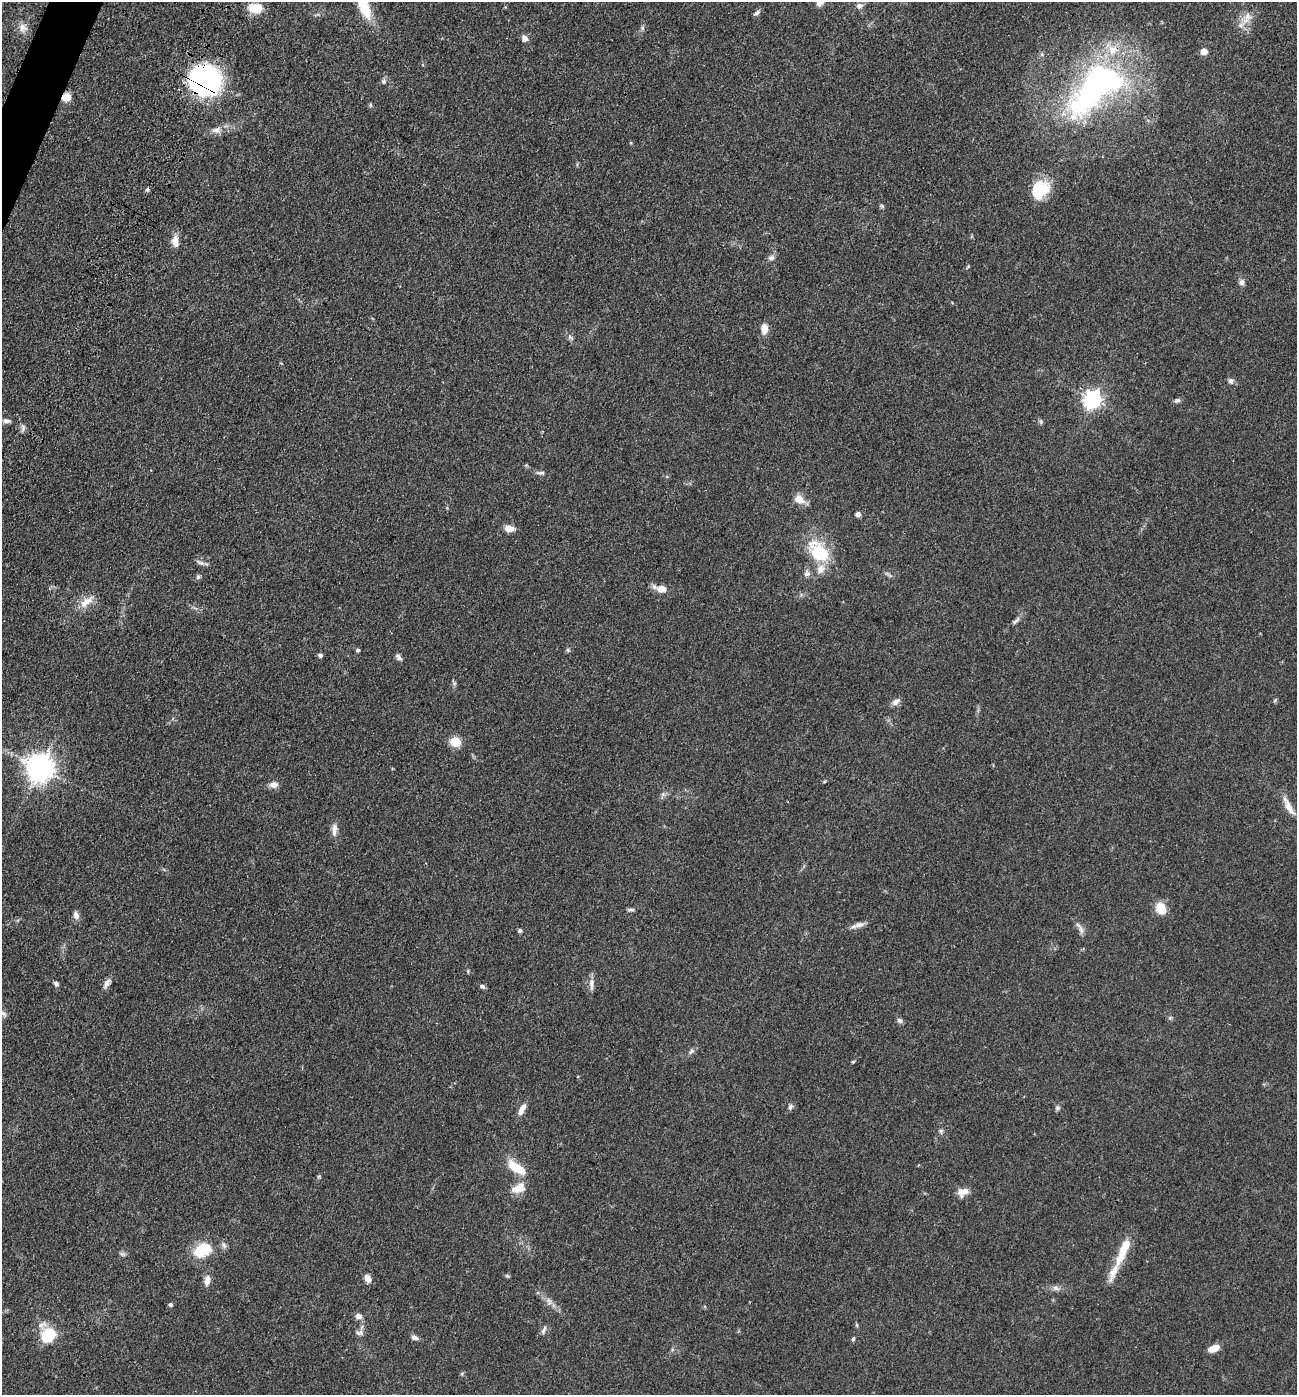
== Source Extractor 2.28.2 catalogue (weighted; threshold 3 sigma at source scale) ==
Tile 11 of 4 x 4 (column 3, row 3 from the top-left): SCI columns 2916-4210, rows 1520-2912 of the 5967 x 5890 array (HDU 1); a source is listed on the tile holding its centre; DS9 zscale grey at full resolution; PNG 1299 x 1397 px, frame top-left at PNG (2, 2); no overlay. Shown black and unused: <1% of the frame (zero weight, under 3 of 4 exposures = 11% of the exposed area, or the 3 px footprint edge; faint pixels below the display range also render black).
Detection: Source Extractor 2.28.2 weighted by HDU 2 'WHT'; one run over the whole footprint, this tile lists its part. Background 0.0618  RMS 0.0045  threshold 0.0201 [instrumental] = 3 sigma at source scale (4.5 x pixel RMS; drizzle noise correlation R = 1.50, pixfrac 1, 0.05/0.05 arcsec/px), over >= 5 px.
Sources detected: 103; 6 inside a brighter listed object's ellipse — not listed separately; the other 97 listed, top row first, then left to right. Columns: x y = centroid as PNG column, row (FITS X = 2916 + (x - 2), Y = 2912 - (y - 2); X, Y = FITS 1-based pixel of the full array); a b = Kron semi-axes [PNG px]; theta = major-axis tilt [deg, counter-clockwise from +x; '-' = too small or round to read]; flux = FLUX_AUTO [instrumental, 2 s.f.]
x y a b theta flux
363 3 38 14 -74 18
860 6 9 7 45 1.5
255 8 15 10 -5 8.3
757 13 10 5 41 1.1
1247 16 12 10 -39 3.3
1241 25 14 8 41 3.2
23 27 14 11 -58 3.3
642 28 7 4 -89 0.78
525 38 8 7 - 2.3
1204 51 5 5 - 6.4
1042 54 6 4 73 0.63
204 80 21 20 - 130
384 81 8 6 66 1.1
1095 89 94 42 44 110
66 97 9 8 - 5.1
370 105 6 4 72 0.53
216 130 13 9 1 2.9
147 189 6 4 88 0.77
1040 189 21 17 39 17
882 206 6 5 - 0.68
175 241 15 8 -82 3.7
771 258 9 7 22 1.5
968 266 5 4 - 0.47
1242 282 8 7 - 1.6
764 329 11 7 90 4.1
570 337 8 4 -37 0.88
1231 381 7 7 - 1.4
1093 399 7 7 - 160
1177 400 8 6 22 1.2
7 421 9 5 -3 1.3
1041 422 6 5 - 0.69
540 473 13 5 -5 1.2
799 499 15 11 -28 3.8
858 514 5 5 - 1.7
509 528 11 7 -15 3.7
819 552 21 14 -49 24
200 563 14 5 -23 1.4
807 573 10 8 77 1.7
198 577 6 5 - 0.82
661 589 10 8 -6 4
86 602 23 9 39 5.1
1015 621 14 5 41 1.5
358 650 5 4 - 0.69
568 650 7 4 -46 0.63
320 655 6 5 - 0.94
399 657 9 5 -45 1.3
1275 700 7 3 45 0.43
896 702 13 7 34 2
455 742 9 8 - 8.4
39 768 9 9 - 530
274 784 10 8 2 2.5
663 794 6 6 - 1
1288 806 25 7 -62 4.9
334 832 15 6 -88 2.2
1161 908 11 8 -53 9
631 910 10 4 -1 0.94
76 915 10 7 -77 2
859 925 15 7 10 2.3
520 930 5 5 - 0.8
1081 930 13 5 -71 1.8
107 983 13 6 65 2.2
56 984 7 5 -40 0.92
591 984 19 6 89 2.4
482 986 8 5 -28 1.1
3 1013 10 6 -26 1.4
1170 1018 6 4 44 0.63
899 1020 8 6 -39 1.2
691 1051 9 5 45 1.2
853 1062 6 3 19 0.47
790 1106 8 5 72 1.2
1057 1108 7 6 - 1
522 1109 17 7 63 3
941 1131 6 5 - 0.83
516 1168 28 11 -33 9.2
319 1177 6 3 -18 0.45
516 1190 19 13 20 4.7
963 1192 14 10 29 3.6
224 1245 10 6 -59 1.3
1125 1247 23 11 64 7.8
202 1250 16 11 25 17
122 1254 6 6 - 0.99
1114 1271 32 8 65 6
507 1276 6 4 -29 0.61
368 1278 9 7 -63 2.8
207 1280 15 7 81 2.9
1056 1288 10 6 -20 1.6
549 1301 9 6 -66 1.7
170 1305 5 4 - 0.92
359 1316 8 6 -16 2.2
857 1325 6 4 -72 0.51
544 1330 12 5 67 1.3
360 1333 11 7 15 1.7
47 1335 12 11 - 23
414 1337 10 6 -24 1.5
853 1339 5 5 - 0.6
1214 1348 10 6 21 5.9
462 1374 5 5 - 0.6
Overlapping masked pixels (flux is a lower limit): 3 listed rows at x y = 204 80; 66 97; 7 421
Isophote crosses this tile's border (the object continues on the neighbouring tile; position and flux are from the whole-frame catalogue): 2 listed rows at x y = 363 3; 3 1013